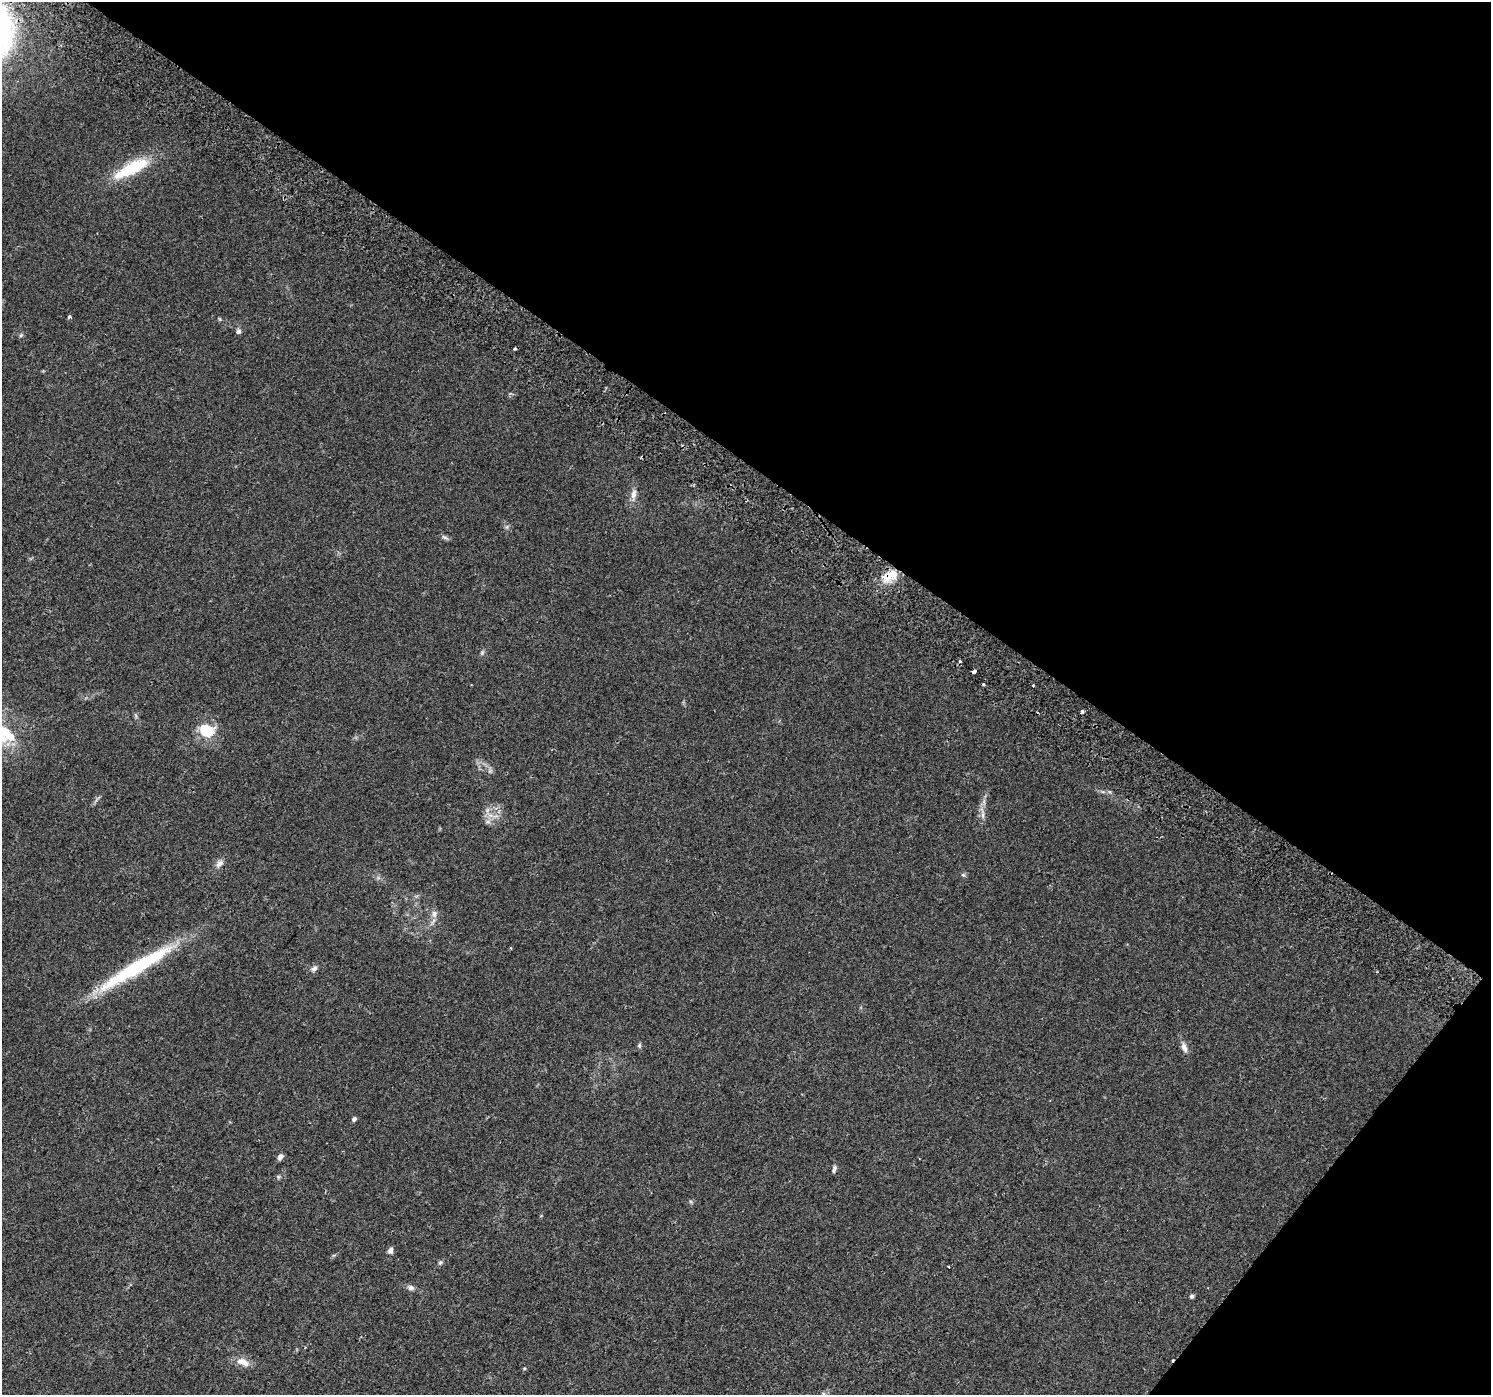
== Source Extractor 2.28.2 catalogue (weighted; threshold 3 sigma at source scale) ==
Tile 8 of 4 x 4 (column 4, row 2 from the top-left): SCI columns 4511-5999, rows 3083-4475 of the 6035 x 6098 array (HDU 1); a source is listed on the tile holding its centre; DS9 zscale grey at full resolution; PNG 1493 x 1397 px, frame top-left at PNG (2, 2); no overlay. Shown black and unused: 37% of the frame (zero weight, under 2 of 3 exposures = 3% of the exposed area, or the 3 px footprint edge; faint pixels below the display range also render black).
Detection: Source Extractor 2.28.2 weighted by HDU 2 'WHT'; one run over the whole footprint, this tile lists its part. Background 0.0438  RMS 0.0054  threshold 0.0244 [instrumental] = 3 sigma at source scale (4.5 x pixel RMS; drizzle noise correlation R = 1.50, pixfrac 1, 0.0396/0.0396 arcsec/px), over >= 5 px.
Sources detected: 36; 3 cosmic-ray / hot-pixel residue — not listed; the other 33 listed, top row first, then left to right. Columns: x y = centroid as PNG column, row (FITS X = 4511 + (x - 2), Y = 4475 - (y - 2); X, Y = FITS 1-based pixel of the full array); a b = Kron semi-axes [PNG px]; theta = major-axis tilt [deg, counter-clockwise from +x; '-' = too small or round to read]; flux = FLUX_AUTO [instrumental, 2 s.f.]
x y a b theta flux
132 168 43 13 27 27
70 317 4 4 - 1.1
238 331 7 6 - 1.5
21 335 6 4 46 0.75
633 494 12 7 85 3.1
445 537 11 4 -28 1.3
892 574 24 13 42 13
482 652 7 5 79 0.98
960 661 3 3 - 2.4
974 671 4 3 - 4
983 684 3 3 - 4.3
1033 686 3 3 - 1.7
1082 711 4 3 - 6.7
207 731 21 16 -20 14
2 733 47 22 -25 40
983 815 10 4 -90 1.8
488 821 7 4 18 1.2
219 864 11 7 40 2.4
963 875 6 5 - 0.86
434 914 10 8 -87 2.6
138 966 95 13 31 56
314 968 9 6 34 1.7
639 1046 7 5 -90 0.94
1184 1047 13 7 -72 2.9
354 1119 4 4 - 1.7
280 1157 7 5 62 2.1
834 1169 10 5 77 1.4
390 1250 8 6 64 1.8
440 1263 6 5 - 0.95
949 1267 3 2 - 0.55
411 1288 8 7 - 1.8
1191 1296 5 5 - 1.1
243 1362 19 9 -21 5.1
Overlapping masked pixels (flux is a lower limit): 2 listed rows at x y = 892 574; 974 671
Isophote crosses this tile's border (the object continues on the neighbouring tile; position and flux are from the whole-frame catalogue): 1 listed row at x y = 2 733